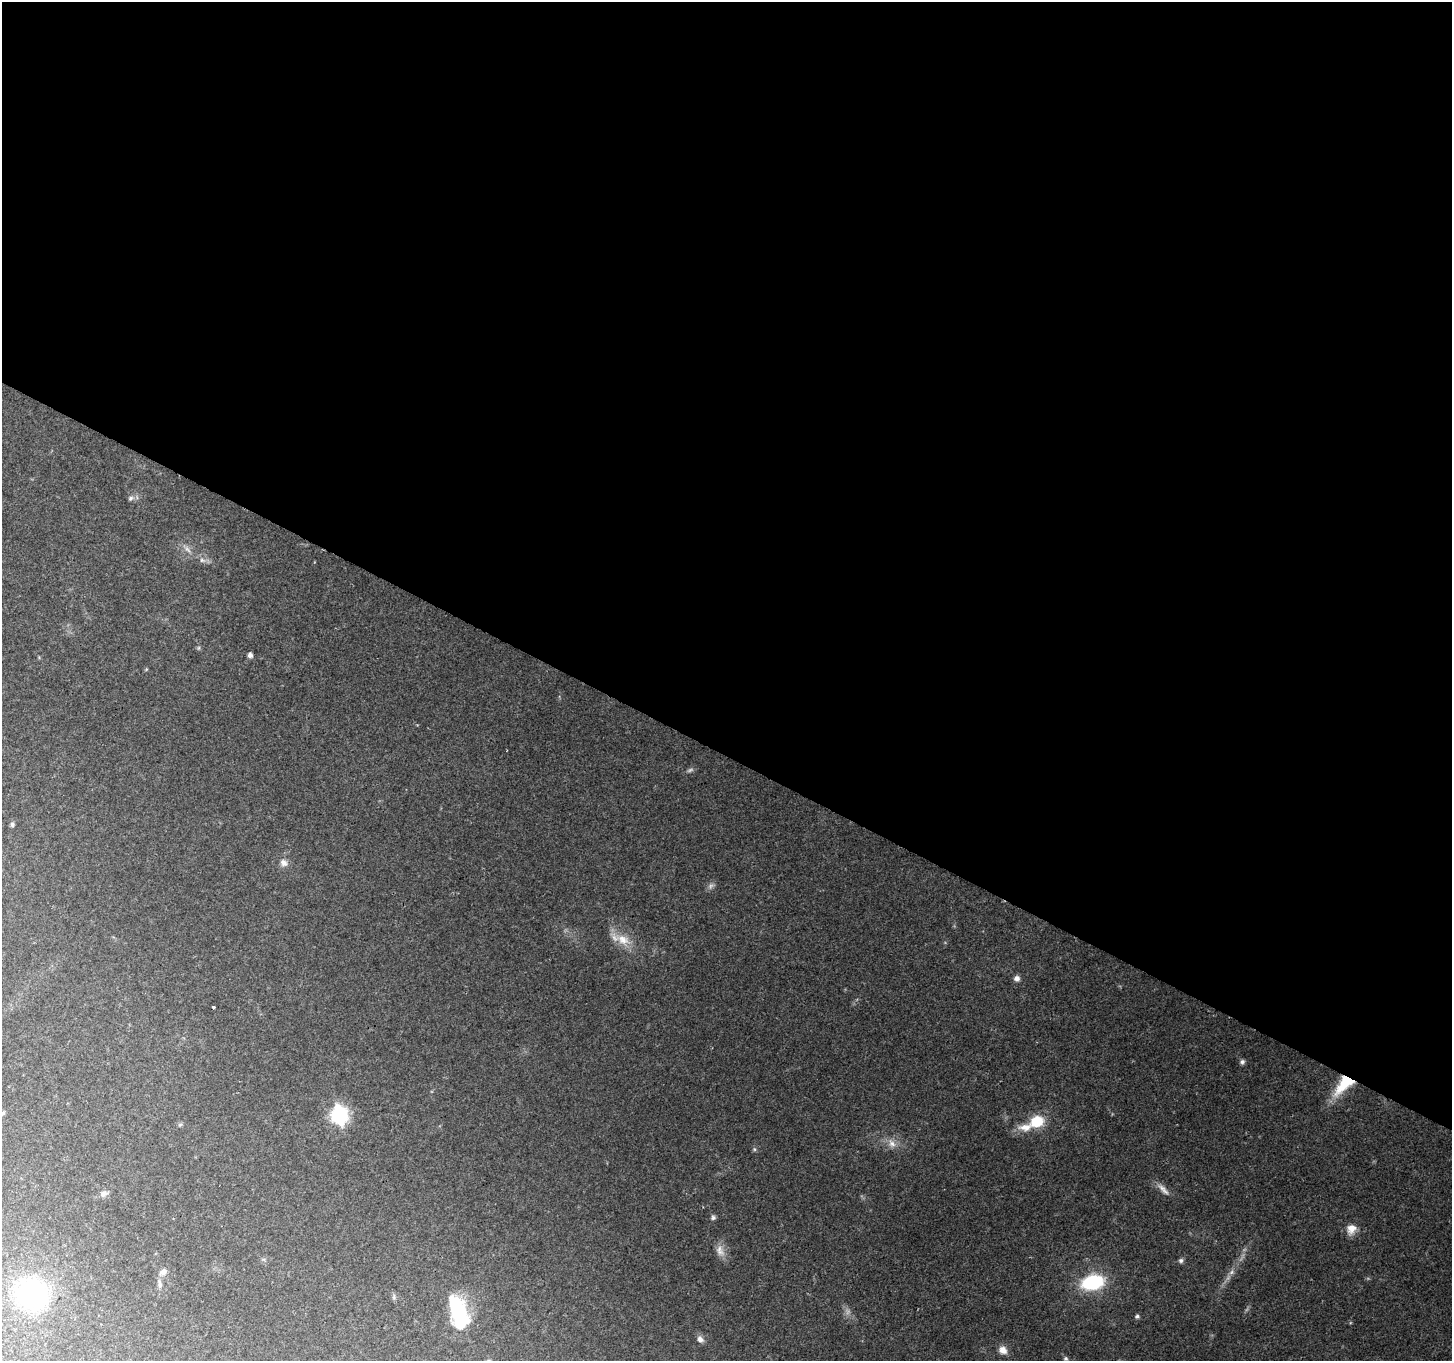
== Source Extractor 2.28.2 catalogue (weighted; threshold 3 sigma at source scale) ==
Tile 3 of 4 x 4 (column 3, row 1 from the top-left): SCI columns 2901-4350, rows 4274-5632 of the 5807 x 5895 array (HDU 1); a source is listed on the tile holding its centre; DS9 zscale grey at full resolution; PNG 1454 x 1363 px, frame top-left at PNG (2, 2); no overlay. Shown black and unused: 56% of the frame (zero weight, under 2 of 3 exposures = <1% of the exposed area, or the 3 px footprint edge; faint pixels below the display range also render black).
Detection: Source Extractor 2.28.2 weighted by HDU 2 'WHT'; one run over the whole footprint, this tile lists its part. Background 0.129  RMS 0.0074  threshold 0.0333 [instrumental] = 3 sigma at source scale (4.5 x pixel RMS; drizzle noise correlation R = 1.50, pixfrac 1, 0.0396/0.0396 arcsec/px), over >= 5 px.
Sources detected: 39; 4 too faint to see at this stretch — not listed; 1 inside a brighter listed object's ellipse — not listed separately; the other 34 listed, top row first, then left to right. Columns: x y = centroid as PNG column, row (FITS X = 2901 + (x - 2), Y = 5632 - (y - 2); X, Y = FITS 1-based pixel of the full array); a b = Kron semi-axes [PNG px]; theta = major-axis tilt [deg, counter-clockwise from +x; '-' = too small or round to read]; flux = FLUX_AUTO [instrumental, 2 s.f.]
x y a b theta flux
131 498 8 6 34 1.9
187 549 12 5 -49 3
202 560 7 5 -45 1.9
198 648 6 4 71 0.92
250 655 4 4 - 3.6
12 824 6 6 - 1.6
284 863 11 9 -46 4.3
623 940 24 14 -31 14
1017 978 7 7 - 3.1
213 1007 3 2 - 0.94
1242 1062 7 6 - 1.9
1344 1084 29 13 46 32
2 1113 9 4 37 1.5
339 1115 8 7 - 230
1037 1121 13 11 22 24
180 1125 7 4 2 1.1
892 1143 13 9 -55 5.9
754 1149 6 5 - 1.2
104 1194 10 8 20 2.9
713 1217 7 6 - 1.6
1351 1229 13 11 66 7.7
720 1251 18 11 -68 6.5
1181 1260 7 6 - 1.8
163 1272 10 8 37 3.9
1231 1272 8 6 23 2.6
1093 1282 18 11 14 64
159 1284 14 6 -83 3.4
32 1294 31 28 -18 110
394 1297 8 4 82 1.4
459 1314 36 15 -74 70
1137 1316 5 5 - 1.7
700 1339 9 7 -51 3.7
1003 1350 10 9 - 5.9
1066 1359 6 5 - 1.5
Overlapping masked pixels (flux is a lower limit): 1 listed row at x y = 1344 1084
Isophote crosses this tile's border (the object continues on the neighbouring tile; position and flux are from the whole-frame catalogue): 1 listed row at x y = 2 1113